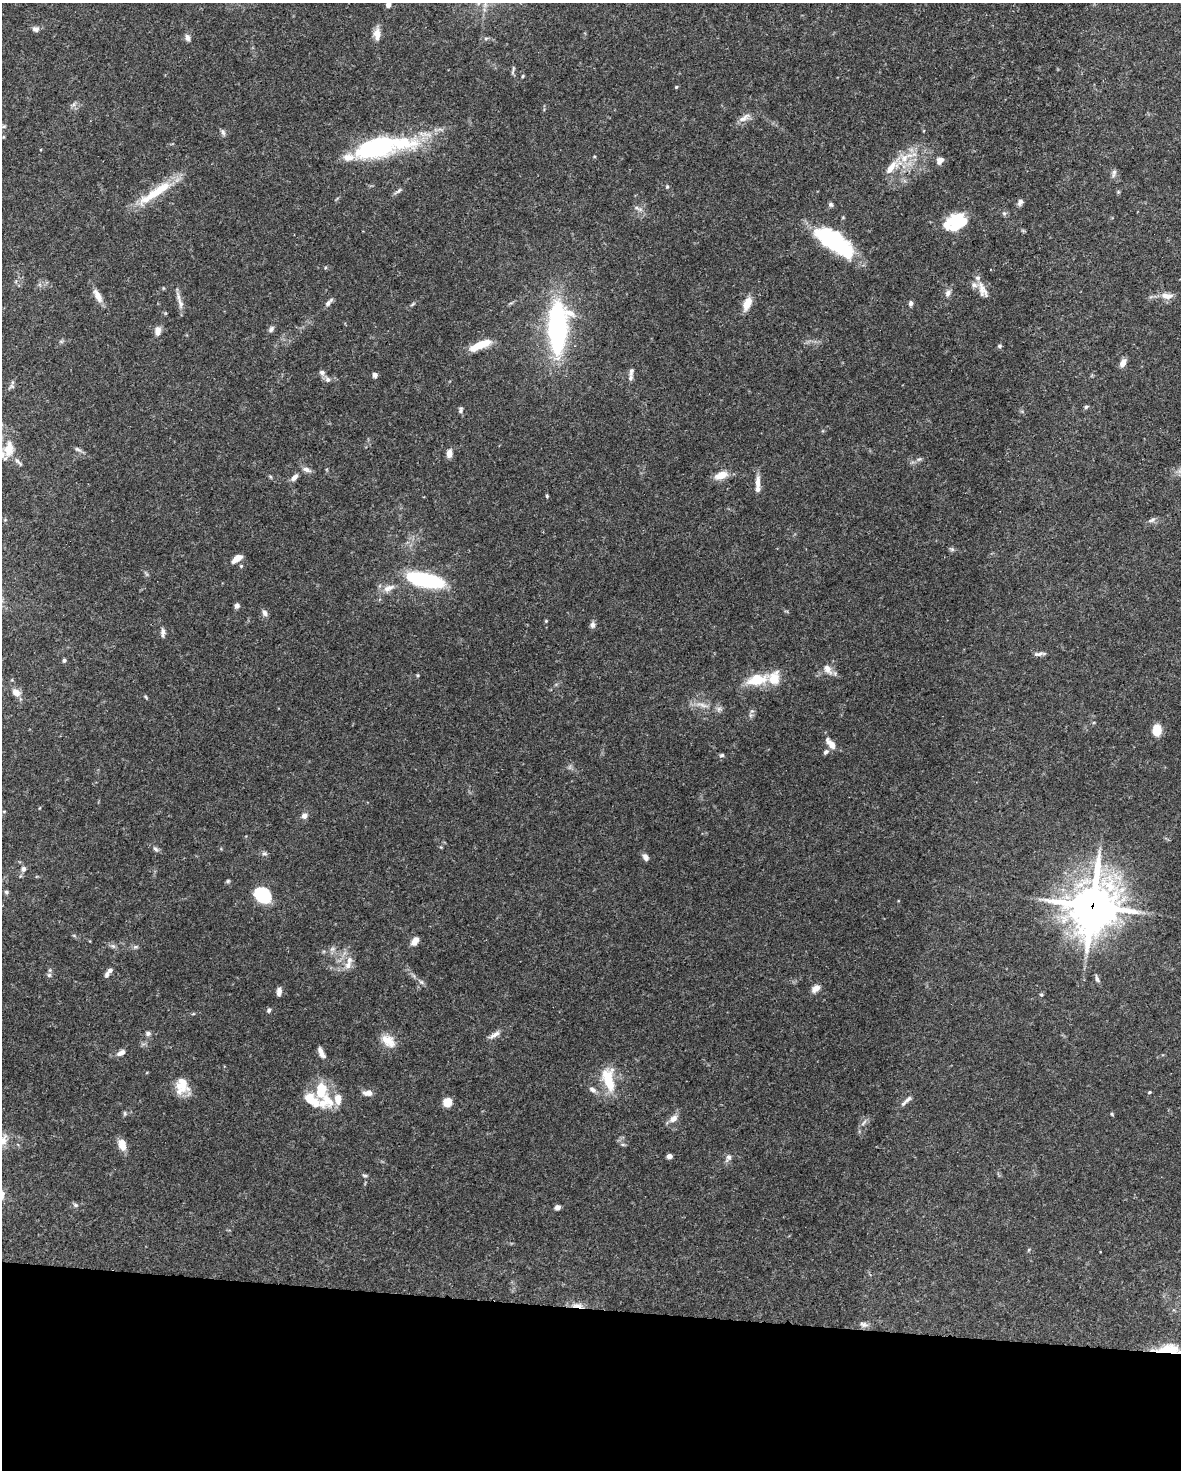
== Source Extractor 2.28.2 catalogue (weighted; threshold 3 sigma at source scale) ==
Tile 10 of 4 x 3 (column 2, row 3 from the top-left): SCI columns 1180-2358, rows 224-1691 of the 4717 x 4738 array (HDU 1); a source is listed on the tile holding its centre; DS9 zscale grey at full resolution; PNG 1183 x 1472 px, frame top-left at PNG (2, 3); no overlay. Shown black and unused: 11% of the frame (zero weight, under 3 of 5 exposures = <1% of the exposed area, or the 3 px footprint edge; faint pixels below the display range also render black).
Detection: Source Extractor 2.28.2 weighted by HDU 2 'WHT'; one run over the whole footprint, this tile lists its part. Background 0.0443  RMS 0.0016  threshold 0.00739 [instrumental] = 3 sigma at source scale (4.5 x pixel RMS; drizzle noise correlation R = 1.50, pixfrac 1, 0.05/0.05 arcsec/px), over >= 5 px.
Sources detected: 145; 1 inside a brighter object's white glare — not listed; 11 inside a brighter listed object's ellipse — not listed separately; the other 133 listed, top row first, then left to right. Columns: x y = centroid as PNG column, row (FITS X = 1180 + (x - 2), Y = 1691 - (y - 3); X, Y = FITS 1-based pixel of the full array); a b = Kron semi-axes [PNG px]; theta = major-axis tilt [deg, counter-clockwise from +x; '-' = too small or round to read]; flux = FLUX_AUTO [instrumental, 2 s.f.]
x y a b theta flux
388 5 5 4 - 1.1
35 29 9 7 -14 0.6
377 34 15 9 -86 1.3
188 38 8 7 - 0.65
486 38 6 4 2 0.26
513 70 13 3 78 0.33
523 76 5 3 - 0.17
676 87 5 3 - 0.17
744 118 18 7 36 1.1
223 132 9 5 -63 0.4
379 145 67 23 10 24
904 158 14 14 - 2.8
940 160 10 8 40 0.88
891 168 20 9 48 2.3
1114 173 12 5 80 0.5
667 187 5 4 - 0.21
158 191 57 11 33 5.9
398 191 13 4 36 0.44
1020 202 9 6 63 0.54
831 204 6 6 - 0.38
636 208 9 5 -29 0.47
1004 213 6 4 -18 0.28
957 222 22 17 32 6.2
834 242 45 17 -34 17
982 288 24 9 -80 1.6
948 293 10 7 64 0.67
98 296 15 7 -63 1.7
1167 296 16 8 -3 1.4
329 302 14 5 47 0.6
180 303 20 7 -72 1.1
747 303 17 8 68 2
911 303 6 5 - 0.47
412 304 8 3 45 0.26
557 327 32 13 88 46
271 329 8 6 52 0.47
158 331 11 7 83 1.1
481 345 27 8 23 3.6
1000 346 5 5 - 0.3
1123 363 10 6 61 1
631 371 11 6 76 0.52
322 372 8 6 -14 0.53
375 375 5 5 - 0.58
328 379 8 7 - 0.58
12 386 7 5 -44 0.34
1086 407 6 4 42 0.28
461 410 8 5 73 0.4
8 449 22 13 81 3
78 449 9 5 -18 0.42
449 453 9 6 82 1.2
919 459 8 5 24 0.37
18 462 15 4 -48 0.55
306 470 11 6 -18 0.73
721 475 18 9 21 2
271 477 6 3 -70 0.19
294 477 10 6 45 0.81
758 483 20 6 87 1.3
547 496 4 4 - 0.2
1152 520 12 6 19 0.55
952 549 6 6 - 0.32
237 559 13 6 36 1.5
241 566 5 5 - 0.21
425 580 32 11 -12 20
388 588 18 8 23 1.4
237 605 6 5 - 0.56
265 613 10 6 -62 0.6
546 621 4 4 - 0.17
592 625 8 6 89 0.58
163 632 13 5 -90 0.57
1039 654 14 5 8 0.6
64 660 5 5 - 0.32
827 669 16 10 -54 1.4
417 675 5 4 - 0.19
757 679 29 14 11 5
16 692 12 8 -42 1.2
146 697 6 3 -70 0.19
703 705 22 5 -15 1.4
1157 730 9 6 85 4.2
831 744 17 7 -51 1.4
826 752 7 5 46 0.45
722 755 6 4 16 0.31
4 811 4 3 - 0.12
304 816 8 7 - 0.7
155 849 8 5 -28 0.43
265 854 9 4 0 0.36
645 857 8 6 -62 0.77
23 869 6 6 - 0.56
228 881 6 5 - 0.23
6 892 6 4 -23 0.28
261 894 15 10 -39 11
1092 906 20 17 67 460
74 936 6 4 -20 0.2
415 941 11 7 55 1
113 946 8 5 -44 0.41
135 947 8 5 18 0.36
332 949 7 4 18 0.35
348 965 12 9 61 1.2
107 974 7 6 - 0.52
49 975 6 6 - 0.39
1097 979 11 5 -65 0.46
421 982 7 5 -44 0.4
816 988 8 6 35 1.5
279 992 10 5 85 0.75
1041 995 5 4 - 0.21
269 1010 6 5 - 0.34
148 1033 7 6 - 0.46
494 1035 18 6 31 0.91
388 1041 20 12 -40 2.3
321 1052 12 5 -62 1.1
121 1053 11 7 29 0.84
608 1079 30 14 -79 5.2
182 1085 21 15 84 3.1
592 1089 11 6 -36 0.67
321 1090 14 9 79 4.6
1149 1092 5 4 - 0.19
368 1093 11 7 2 1
908 1099 14 5 39 0.66
326 1102 25 21 24 4.3
447 1102 5 5 - 7.3
125 1113 7 5 -89 0.28
1112 1114 5 4 - 0.18
673 1119 12 8 39 1.2
863 1123 9 3 46 0.38
3 1140 18 14 88 1.9
122 1145 13 9 -79 1.9
623 1145 6 4 -1 0.24
669 1156 4 4 - 1.2
728 1158 13 7 63 0.68
365 1175 8 4 -1 0.26
75 1205 7 5 -22 0.33
557 1207 5 5 - 0.68
578 1305 18 6 -3 1.3
864 1324 13 7 -13 0.72
1169 1349 36 12 0 4.3
Overlapping masked pixels (flux is a lower limit): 3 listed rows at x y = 1092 906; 578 1305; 1169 1349
Isophote crosses this tile's border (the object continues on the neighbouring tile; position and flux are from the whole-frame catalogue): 3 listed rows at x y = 388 5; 3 1140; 1169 1349